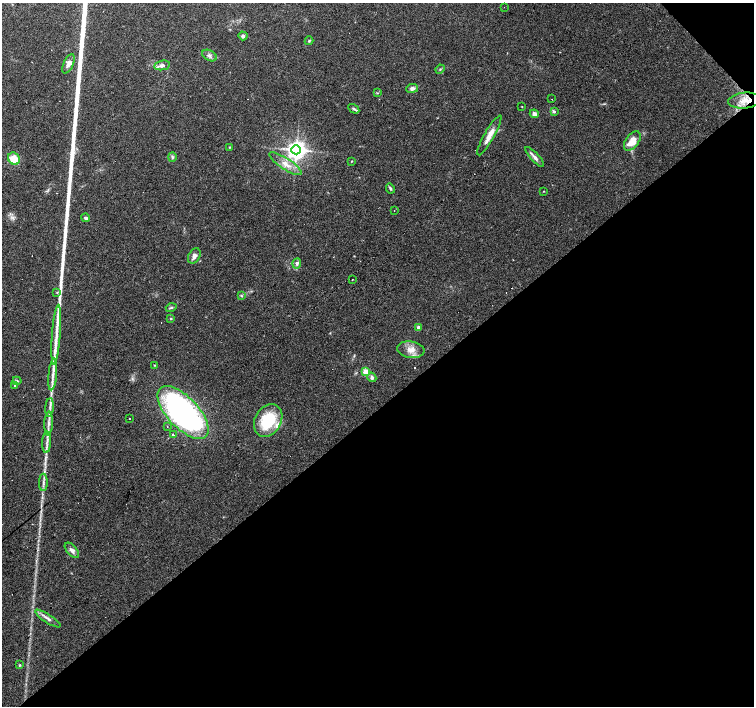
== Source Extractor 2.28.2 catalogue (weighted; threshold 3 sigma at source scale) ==
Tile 12 of 4 x 4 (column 4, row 3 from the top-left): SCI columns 4511-6014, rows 1617-3024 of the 6014 x 5983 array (HDU 1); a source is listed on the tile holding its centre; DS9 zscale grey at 2 x 2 block average (1 PNG px = mean of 2 x 2 image px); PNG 756 x 708 px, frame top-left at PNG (2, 3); each listed source drawn as its Kron ellipse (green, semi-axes under 4 px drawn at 4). Shown black and unused: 43% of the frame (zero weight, under 2 of 3 exposures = <1% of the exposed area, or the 3 px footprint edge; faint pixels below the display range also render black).
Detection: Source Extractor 2.28.2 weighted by HDU 2 'WHT'; one run over the whole footprint, this tile lists its part. Background 0.074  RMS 0.0064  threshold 0.0287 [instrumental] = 3 sigma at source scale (4.5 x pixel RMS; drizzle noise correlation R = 1.50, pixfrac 1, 0.0396/0.0396 arcsec/px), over >= 5 px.
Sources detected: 76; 11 cosmic-ray / hot-pixel residue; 1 long thin detection or spike segment (spike, bleed or trail) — neither listed nor drawn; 8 inside a brighter listed object's ellipse — not listed separately; the other 56 listed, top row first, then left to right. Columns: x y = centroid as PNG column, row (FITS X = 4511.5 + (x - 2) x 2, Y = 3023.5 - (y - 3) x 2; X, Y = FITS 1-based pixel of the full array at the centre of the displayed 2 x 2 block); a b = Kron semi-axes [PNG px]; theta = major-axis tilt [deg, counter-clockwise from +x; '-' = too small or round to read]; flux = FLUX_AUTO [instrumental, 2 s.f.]
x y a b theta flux
504 7 2 2 - 0.42
243 36 4 4 - 3.7
309 41 4 3 - 1.8
209 55 8 5 -28 5.1
68 64 10 5 67 7.7
162 65 8 4 10 5.5
440 69 4 2 - 1.2
412 88 6 4 8 6.1
377 93 3 2 - 0.98
552 99 2 2 - 1.8
745 101 17 8 5 20
522 107 2 2 - 0.74
354 109 6 3 -30 2.9
554 111 4 3 - 2.4
534 114 4 3 - 7.1
489 135 22 5 60 15
632 141 11 6 52 25
230 147 3 2 - 0.97
296 150 5 4 - 930
172 157 5 3 - 2.3
535 157 13 4 -47 6.2
14 159 6 5 - 26
352 161 3 2 - 0.96
285 164 19 5 -33 15
390 188 5 3 - 2.5
544 191 3 2 - 0.75
394 211 2 2 - 0.86
86 218 4 3 - 3.4
194 256 8 5 60 6.3
297 263 5 4 - 4.1
352 279 2 2 - 2.1
57 292 3 2 - 1.5
241 296 4 3 - 1.8
171 308 5 3 - 2.1
171 318 3 3 - 1.5
418 327 3 3 - 5.7
56 334 30 4 86 17
411 350 14 8 -7 14
155 365 3 3 - 1.2
366 372 3 3 - 49
53 374 16 4 84 11
372 377 5 4 - 4.8
17 381 4 3 - 1.9
15 386 2 2 - 33
50 407 9 3 85 5.3
183 413 33 15 -46 490
129 418 2 2 - 2.1
268 420 17 13 59 64
49 423 12 4 88 7.3
167 426 2 2 - 0.49
173 435 2 2 - 200
47 442 11 2 87 5.5
43 482 9 3 90 4.7
72 550 9 5 -48 7.6
48 618 15 3 -33 6.5
20 665 3 3 - 1.5
Overlapping masked pixels (flux is a lower limit): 1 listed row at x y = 745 101
Diffuse or blended objects may show on this block-average render without a row.